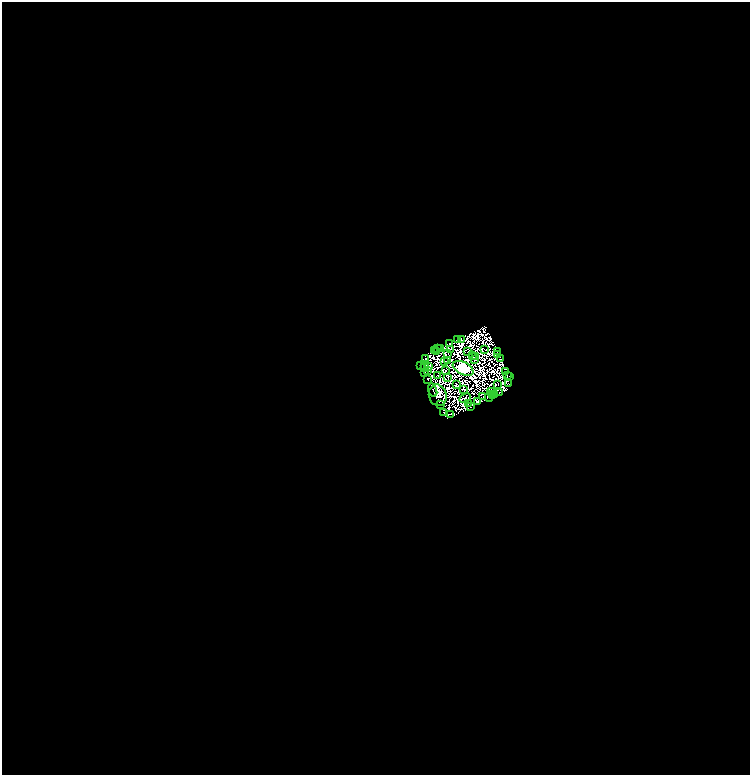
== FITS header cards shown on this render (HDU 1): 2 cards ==
NAXIS1  =                 1496
NAXIS2  =                 1546

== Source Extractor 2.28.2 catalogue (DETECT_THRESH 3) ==
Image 1496 x 1546 px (HDU 1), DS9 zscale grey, zoomed out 1/2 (1 PNG px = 2 x 2 image px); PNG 752 x 777 px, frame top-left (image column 1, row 1546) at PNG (2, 2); each listed source drawn as its Kron ellipse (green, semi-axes under 4 px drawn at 4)
Background 0.313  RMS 4.0e-05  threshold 1.19e-04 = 3 sigma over >= 5 px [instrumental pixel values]
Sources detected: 185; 132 cannot appear on this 1/2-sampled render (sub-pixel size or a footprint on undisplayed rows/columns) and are neither listed nor drawn; the other 53 listed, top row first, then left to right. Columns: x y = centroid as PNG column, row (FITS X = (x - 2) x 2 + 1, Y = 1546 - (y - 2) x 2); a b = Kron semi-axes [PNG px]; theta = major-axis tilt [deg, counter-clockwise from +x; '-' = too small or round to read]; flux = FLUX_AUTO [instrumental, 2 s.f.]
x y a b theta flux
457 339 3 1 - 2.5
461 339 4 1 - 3.3
449 343 2 1 - 2.4
441 348 2 1 - 0.3
437 349 2 1 - 1
451 349 2 1 - 1
434 350 2 1 - 2.3
485 350 2 1 - 0.022
437 352 2 1 - 1.7
468 352 2 1 - 1.2
498 352 3 1 - 5
448 353 2 1 - 1.1
498 354 2 1 - 2.2
473 355 2 1 - 1.5
475 357 2 1 - 1.2
425 359 2 2 - 4.8
474 359 2 1 - 0.63
501 359 2 1 - 1.2
447 360 3 1 - 0.48
445 361 2 1 - 0.58
421 365 2 1 - 1.2
425 365 2 1 - 0.72
425 367 2 1 - 0.072
429 367 2 1 - 0.096
463 368 11 6 -26 7900
427 370 2 2 - 1
446 370 2 1 - 0.45
506 371 3 1 - 1.2
424 373 2 1 - 2.3
438 375 2 1 - 1.2
507 375 3 2 - 3.5
509 376 2 1 - 0.76
448 378 4 1 - 0.11
428 380 2 1 - 2.5
456 384 2 1 - 1.3
498 384 2 1 - 0.91
509 384 3 1 - 5
464 389 3 1 - 1.3
433 390 7 2 -73 11
491 392 4 1 - 2.3
499 393 3 2 - 1.6
438 395 11 8 -73 13
494 395 2 1 - 1.9
483 396 2 1 - 0.53
492 396 2 1 - 2.6
489 397 5 1 - 4.8
465 398 6 3 29 63
477 402 3 2 - 1.2
469 403 3 1 - 2.5
440 404 2 1 - 0.058
470 407 2 1 - 0.63
444 413 2 1 - 5.1
451 415 2 1 - 1.2
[132 sub-pixel or undisplayed-footprint detections neither listed nor drawn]